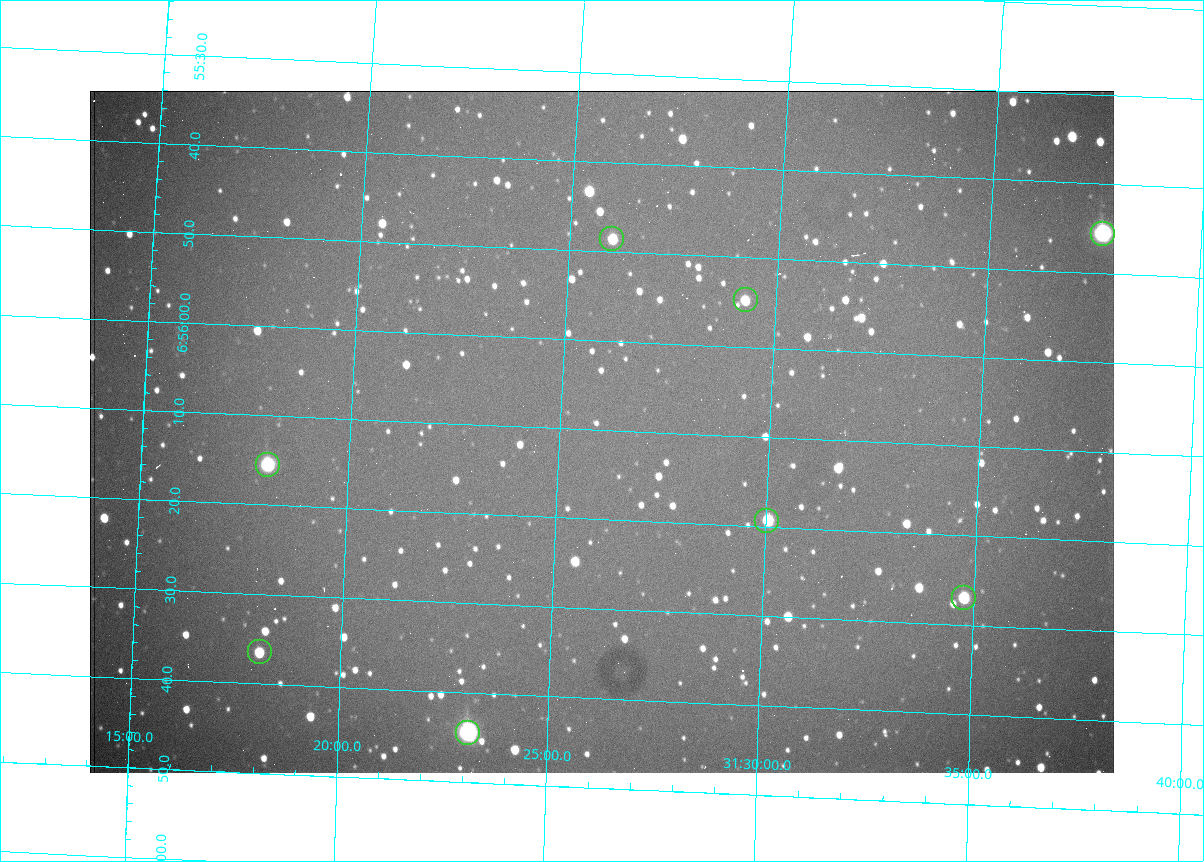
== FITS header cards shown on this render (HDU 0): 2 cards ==
NAXIS1  =                 1024 /fastest changing axis
NAXIS2  =                  682 /next to fastest changing axis

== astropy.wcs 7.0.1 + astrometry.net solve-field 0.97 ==
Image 1024 x 682 px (HDU 0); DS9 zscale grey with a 90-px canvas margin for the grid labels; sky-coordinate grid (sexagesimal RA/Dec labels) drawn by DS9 from the SOLVED WCS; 8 Tycho-2 reference stars matched to detected sources circled (green)
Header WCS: RA---TAN/DEC--TAN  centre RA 06:56:10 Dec +31:26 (104.04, +31.43 deg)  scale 1.44 arcsec/px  FOV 24.5' x 16.3'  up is -93 deg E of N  parity flipped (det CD > 0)
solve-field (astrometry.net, Tycho-2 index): VERIFIED the header's WCS against the Tycho-2 star catalogue (8 matches, 0 conflicts) and refined it, rather than solving blind
Solved WCS: RA---TAN-SIP/DEC--TAN-SIP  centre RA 06:56:10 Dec +31:26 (104.04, +31.43 deg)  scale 1.43 arcsec/px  FOV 24.4' x 16.3'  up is -93 deg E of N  parity flipped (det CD > 0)
The solver's refit moves the header's centre by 2.2 arcsec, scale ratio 0.9973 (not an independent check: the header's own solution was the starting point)
Tycho-2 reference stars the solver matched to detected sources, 8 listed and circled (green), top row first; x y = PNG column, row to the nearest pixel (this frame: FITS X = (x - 90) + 1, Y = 682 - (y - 91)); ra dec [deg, ICRS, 3 dp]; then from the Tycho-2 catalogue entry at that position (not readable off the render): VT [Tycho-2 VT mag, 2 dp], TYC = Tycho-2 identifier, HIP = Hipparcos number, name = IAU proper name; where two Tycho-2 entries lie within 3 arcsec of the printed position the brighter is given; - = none
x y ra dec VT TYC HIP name
1103 234 103.940 +31.628 9.24 2437-728-1 - -
612 239 103.952 +31.434 11.53 2437-424-1 - -
746 300 103.978 +31.488 11.51 2437-421-1 - -
268 465 104.065 +31.301 9.89 2437-425-1 - -
767 521 104.081 +31.501 10.83 2437-37-1 - -
964 598 104.112 +31.580 11.47 2437-71-1 - -
260 652 104.152 +31.301 11.67 2437-646-1 - -
468 733 104.185 +31.385 8.52 2437-370-1 33393 -